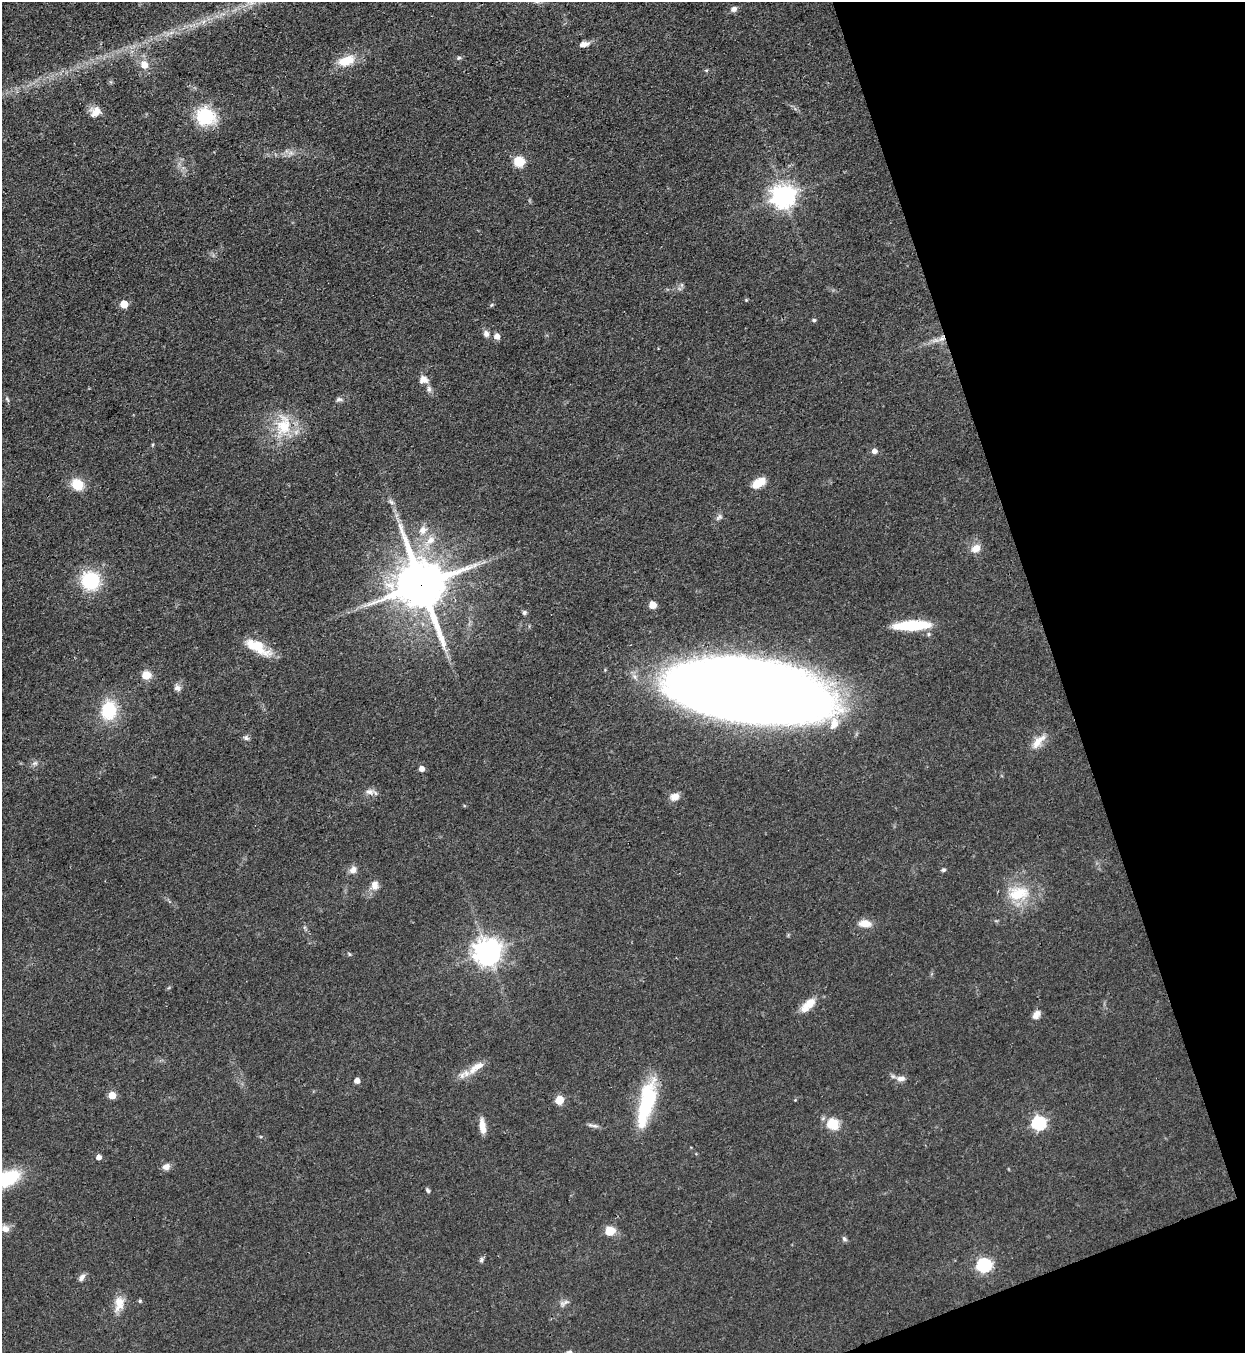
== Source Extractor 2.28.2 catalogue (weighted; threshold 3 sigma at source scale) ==
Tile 12 of 4 x 4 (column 4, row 3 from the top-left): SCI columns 4036-5278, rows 1388-2738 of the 5457 x 5478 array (HDU 1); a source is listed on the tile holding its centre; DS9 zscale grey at full resolution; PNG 1247 x 1355 px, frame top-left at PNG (2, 2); no overlay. Shown black and unused: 17% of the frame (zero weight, under 3 of 4 exposures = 5% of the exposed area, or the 3 px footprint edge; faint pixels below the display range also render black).
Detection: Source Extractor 2.28.2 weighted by HDU 2 'WHT'; one run over the whole footprint, this tile lists its part. Background 0.0524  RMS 0.0057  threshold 0.0258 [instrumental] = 3 sigma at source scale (4.5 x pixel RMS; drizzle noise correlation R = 1.50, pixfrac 1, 0.05/0.05 arcsec/px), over >= 5 px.
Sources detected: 86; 1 inside a brighter object's white glare — not listed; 3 inside a brighter listed object's ellipse — not listed separately; the other 82 listed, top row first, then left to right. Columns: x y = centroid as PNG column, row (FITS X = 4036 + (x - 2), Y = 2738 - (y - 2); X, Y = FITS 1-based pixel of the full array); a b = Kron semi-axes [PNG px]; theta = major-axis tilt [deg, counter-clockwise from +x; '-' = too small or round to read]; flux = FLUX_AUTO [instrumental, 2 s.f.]
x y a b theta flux
251 3 9 7 -27 3
734 9 8 6 28 2.3
203 22 7 4 71 1.6
171 33 7 4 19 1.8
584 44 13 6 12 3.6
459 58 6 5 - 1
346 61 18 10 18 14
144 65 10 9 - 6.5
95 112 14 12 40 5.8
206 116 25 22 -27 26
519 162 10 9 - 13
783 196 8 8 - 510
682 285 7 4 -90 1.1
746 300 4 3 - 0.57
124 304 5 5 - 15
491 305 5 4 - 0.76
814 320 5 4 - 1.2
486 334 9 8 - 2.4
497 336 6 5 - 4.4
942 338 11 7 29 3.9
423 379 11 9 -13 4.4
429 389 9 7 83 2.1
7 399 9 4 -55 1
339 399 9 5 0 1.6
283 425 33 23 85 24
874 451 6 5 - 3.2
759 483 15 8 31 10
77 485 13 11 -36 13
391 502 9 4 -36 1.5
719 517 11 6 45 1.9
423 530 11 9 63 4.9
430 540 13 11 44 6.9
976 548 13 9 35 5.2
90 581 18 16 -45 36
421 585 17 15 -69 3200
652 605 5 5 - 11
524 613 5 5 - 1.3
912 625 36 9 3 31
259 645 38 14 -49 14
146 675 9 8 - 7.8
177 688 9 8 - 2.4
749 690 118 43 -8 1500
109 710 19 15 82 27
246 738 8 6 -36 1.6
1038 742 26 10 49 7.5
35 763 9 6 15 1.8
421 769 5 5 - 3.6
369 792 14 8 4 3.4
675 797 12 9 20 4.3
353 870 11 8 40 3.3
944 870 6 5 - 1
375 885 12 10 87 4.5
1018 893 31 20 4 23
865 923 13 8 -4 7.3
488 953 9 8 - 700
349 954 6 3 -71 0.68
809 1004 20 11 33 8.2
1036 1015 12 8 54 3.8
476 1067 31 9 36 8.5
901 1079 11 7 4 3.8
357 1081 5 4 - 4.1
112 1095 5 5 - 11
559 1100 5 5 - 20
795 1100 4 4 - 0.48
646 1102 52 17 77 44
1039 1123 6 6 - 93
833 1124 6 6 - 46
482 1126 18 7 -83 5.7
594 1126 11 5 -5 2
99 1157 5 5 - 3.3
166 1167 10 8 24 3.3
5 1179 32 15 22 40
428 1190 7 4 -58 1.1
5 1228 16 10 -7 5.4
610 1231 9 8 - 11
844 1239 8 5 -46 1.3
481 1260 7 5 76 1.3
984 1265 6 6 - 110
82 1277 10 6 56 2.3
140 1301 4 4 - 0.92
566 1302 10 6 23 2.1
119 1304 21 12 78 8.1
Overlapping masked pixels (flux is a lower limit): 3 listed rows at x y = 942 338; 421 585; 749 690
Isophote crosses this tile's border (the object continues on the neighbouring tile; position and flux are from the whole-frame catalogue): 3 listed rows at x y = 251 3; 5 1179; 5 1228